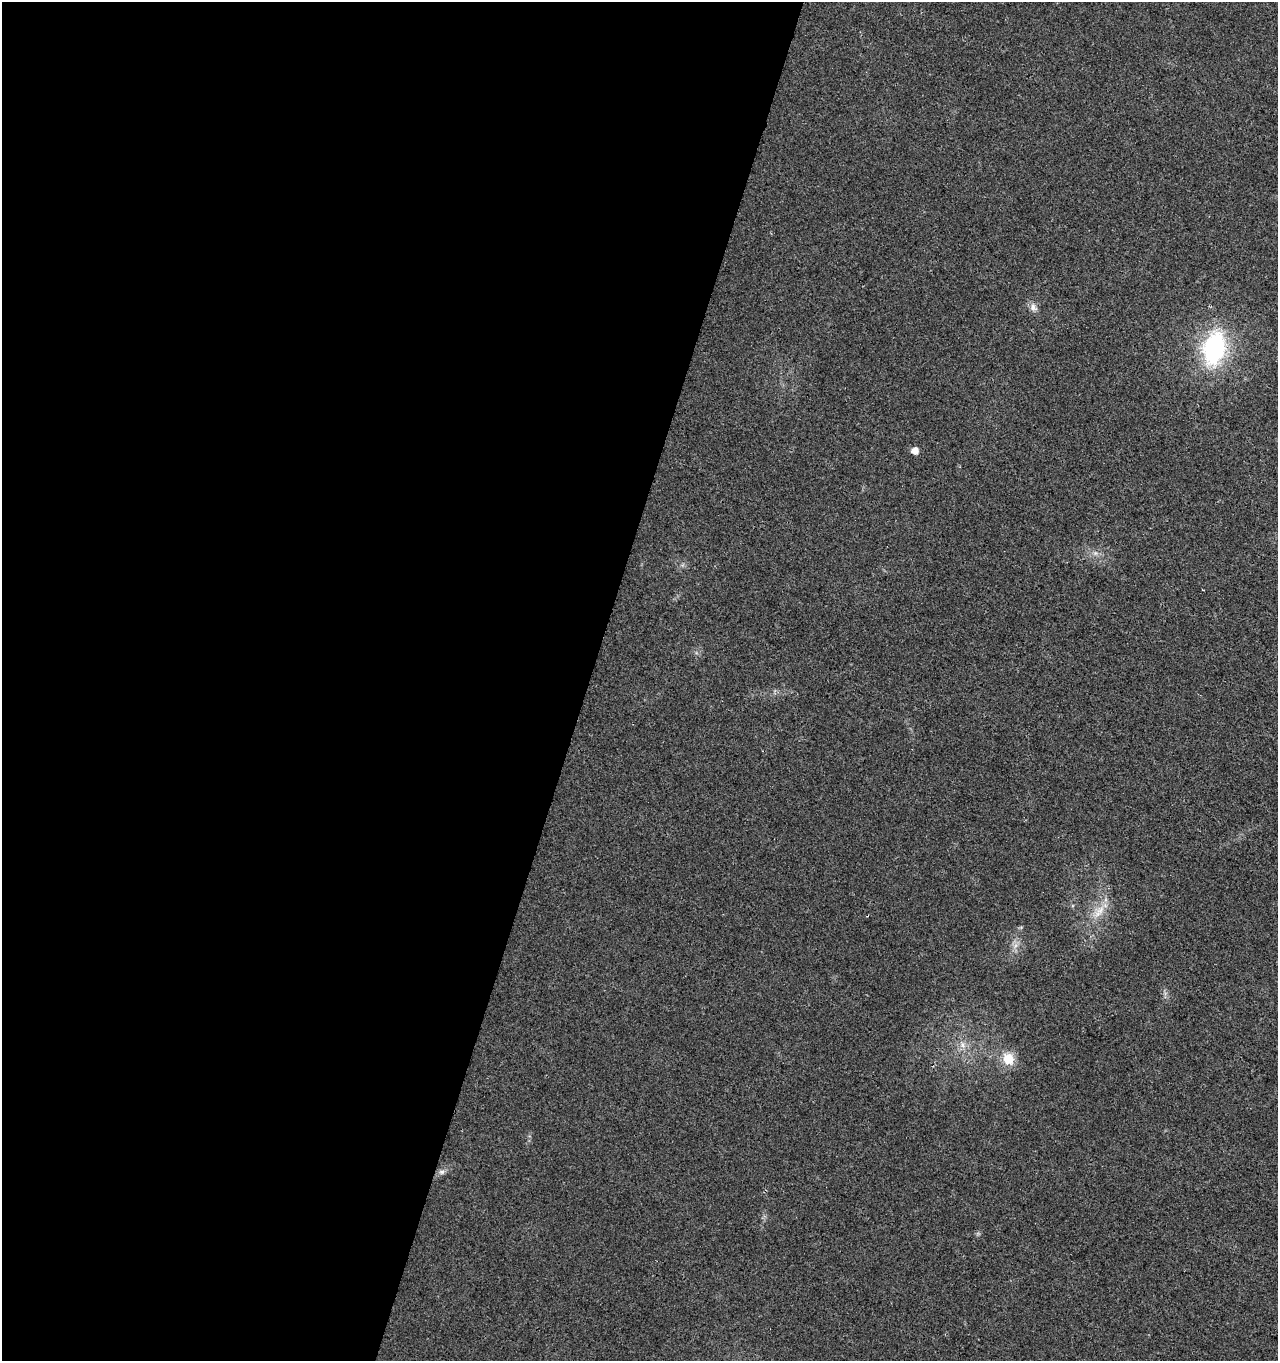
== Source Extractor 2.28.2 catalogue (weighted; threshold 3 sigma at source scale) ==
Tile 5 of 4 x 4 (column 1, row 2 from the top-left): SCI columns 279-1554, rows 2721-4079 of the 5596 x 5447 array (HDU 1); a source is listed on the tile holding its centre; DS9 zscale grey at full resolution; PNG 1280 x 1363 px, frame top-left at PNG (2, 2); no overlay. Shown black and unused: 46% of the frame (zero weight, under 2 of 3 exposures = <1% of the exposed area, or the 3 px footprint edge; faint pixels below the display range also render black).
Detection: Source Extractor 2.28.2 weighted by HDU 2 'WHT'; one run over the whole footprint, this tile lists its part. Background 0.0179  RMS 0.0078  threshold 0.0351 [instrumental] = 3 sigma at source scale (4.5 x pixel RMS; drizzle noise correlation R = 1.50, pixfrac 1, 0.0396/0.0396 arcsec/px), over >= 5 px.
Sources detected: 9; all 9 listed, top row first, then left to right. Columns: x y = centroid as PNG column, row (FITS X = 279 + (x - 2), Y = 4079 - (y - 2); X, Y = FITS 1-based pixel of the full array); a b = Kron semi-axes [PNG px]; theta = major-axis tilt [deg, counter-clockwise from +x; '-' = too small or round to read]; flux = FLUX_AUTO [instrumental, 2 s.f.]
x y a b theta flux
1033 307 12 8 -62 4.3
1214 348 34 22 78 98
915 451 6 5 - 7.6
1095 553 7 5 -44 2.1
1100 910 15 11 43 10
1015 946 7 4 71 2.6
962 1045 9 6 -53 3.8
1008 1059 14 12 -70 15
442 1172 9 6 2 2.7